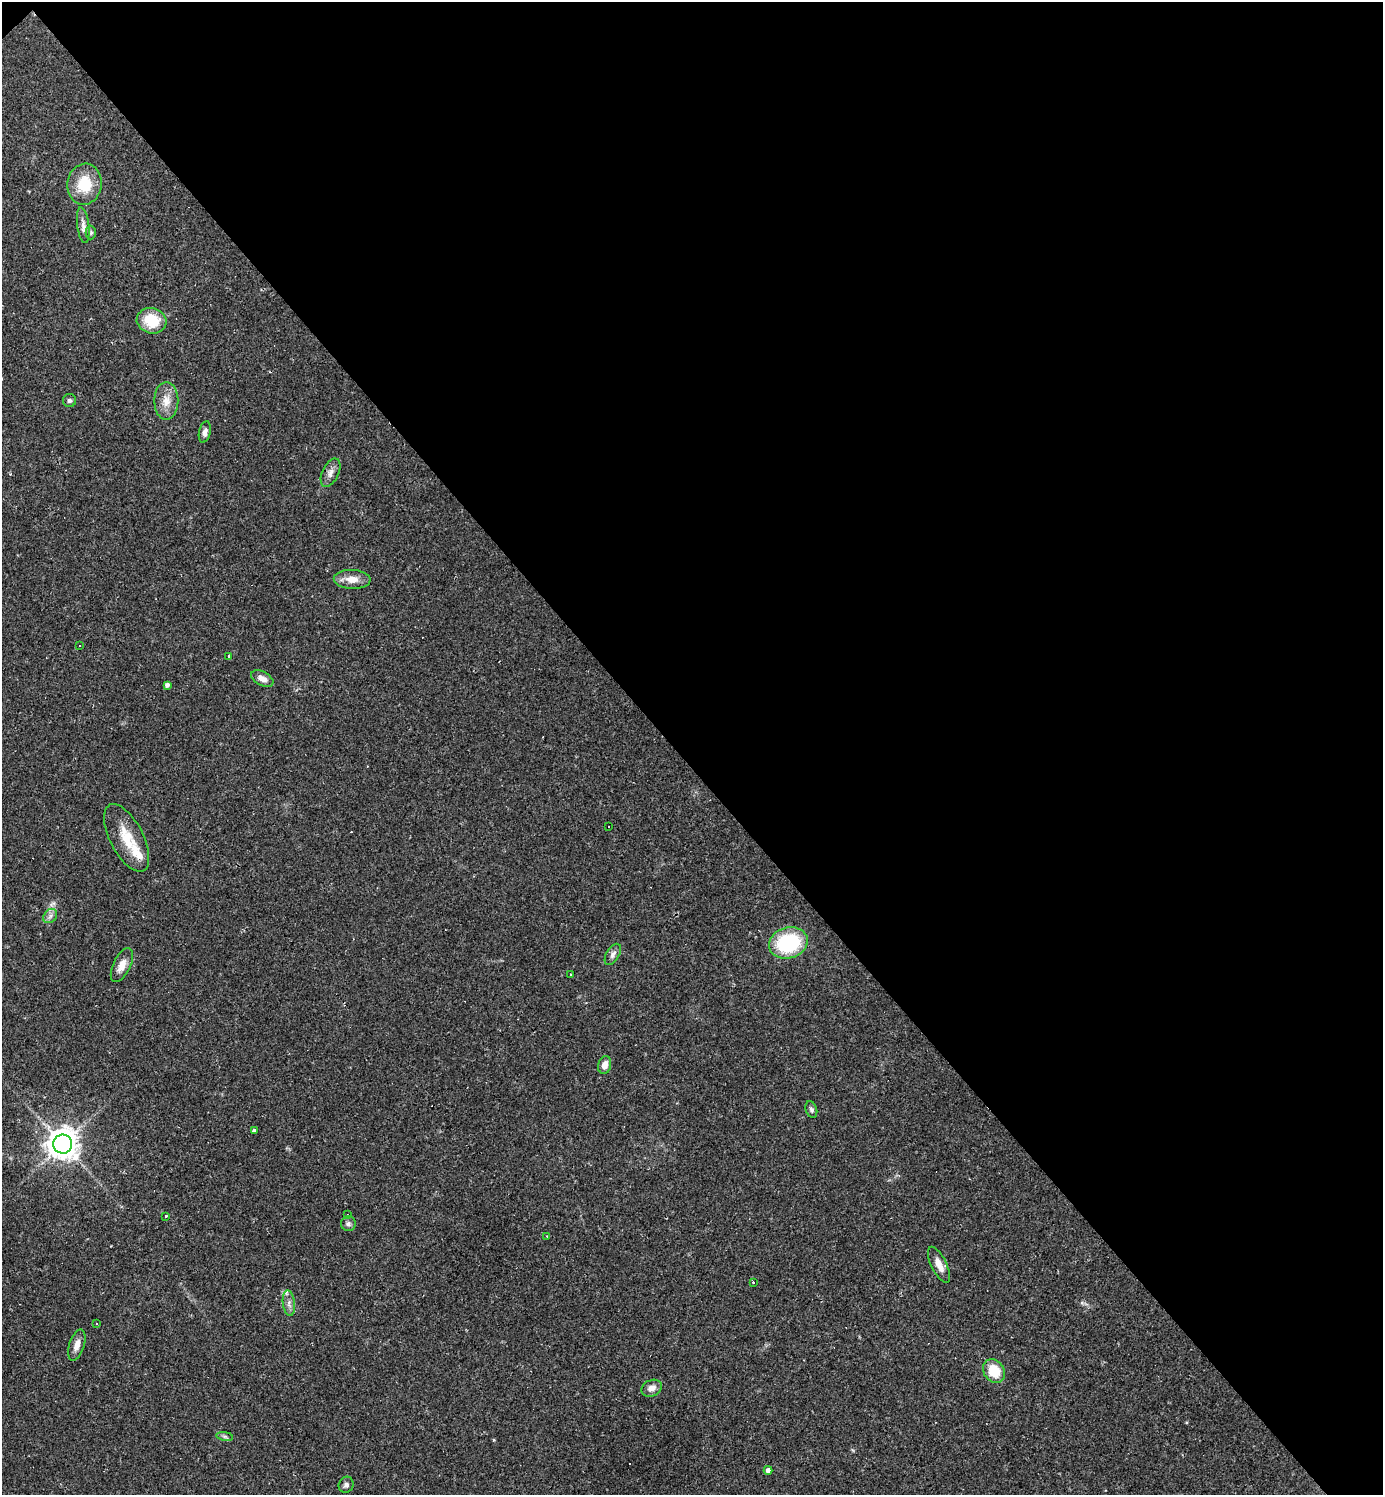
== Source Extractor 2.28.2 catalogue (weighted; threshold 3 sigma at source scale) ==
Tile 3 of 4 x 4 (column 3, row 1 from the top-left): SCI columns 3057-4437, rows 4481-5973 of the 5971 x 5973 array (HDU 1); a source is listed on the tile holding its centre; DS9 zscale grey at full resolution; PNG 1385 x 1497 px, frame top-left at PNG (2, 2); each listed source drawn as its Kron ellipse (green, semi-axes under 4 px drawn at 4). Shown black and unused: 51% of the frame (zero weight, under 2 of 3 exposures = <1% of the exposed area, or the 3 px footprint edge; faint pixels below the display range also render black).
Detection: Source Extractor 2.28.2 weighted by HDU 2 'WHT'; one run over the whole footprint, this tile lists its part. Background 0.0626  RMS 0.0058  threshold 0.0261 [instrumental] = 3 sigma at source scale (4.5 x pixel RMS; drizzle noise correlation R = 1.50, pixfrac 1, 0.05/0.05 arcsec/px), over >= 5 px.
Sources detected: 43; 3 cosmic-ray / hot-pixel residue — neither listed nor drawn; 2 inside a brighter listed object's ellipse — not listed separately; the other 38 listed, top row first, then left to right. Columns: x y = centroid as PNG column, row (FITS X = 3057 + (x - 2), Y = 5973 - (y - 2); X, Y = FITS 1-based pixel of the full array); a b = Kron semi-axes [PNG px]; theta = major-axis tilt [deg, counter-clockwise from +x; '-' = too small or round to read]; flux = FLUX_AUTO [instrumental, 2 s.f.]
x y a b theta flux
84 184 21 17 82 18
83 225 18 6 -83 3.2
91 233 7 5 -90 0.93
151 321 15 12 -14 18
69 400 6 6 - 1.5
166 401 19 12 90 7.5
205 432 11 5 77 2.4
330 473 15 8 64 3.5
352 579 18 9 -2 6.9
80 646 3 3 - 1.8
229 656 4 3 - 0.73
262 678 12 7 -28 4
167 685 4 4 - 2
609 827 2 2 - 0.68
127 838 37 16 -62 16
50 916 8 6 47 2
788 943 20 15 16 46
613 954 12 6 59 2.6
122 965 18 8 64 5.8
570 975 3 2 - 0.49
605 1065 9 6 76 3.9
811 1110 8 5 -71 1.7
254 1130 3 3 - 1.8
63 1144 9 9 - 860
347 1215 3 2 - 0.42
165 1216 3 3 - 2.2
348 1224 7 7 - 1.5
547 1236 3 2 - 0.98
939 1265 20 7 -64 5.4
753 1282 3 3 - 1.1
289 1303 13 6 -83 2.6
97 1323 3 2 - 0.78
77 1345 16 7 72 4.4
994 1371 12 10 -53 14
652 1388 10 8 24 4
225 1436 8 4 -9 1.1
768 1470 4 4 - 2.4
346 1485 8 7 - 2